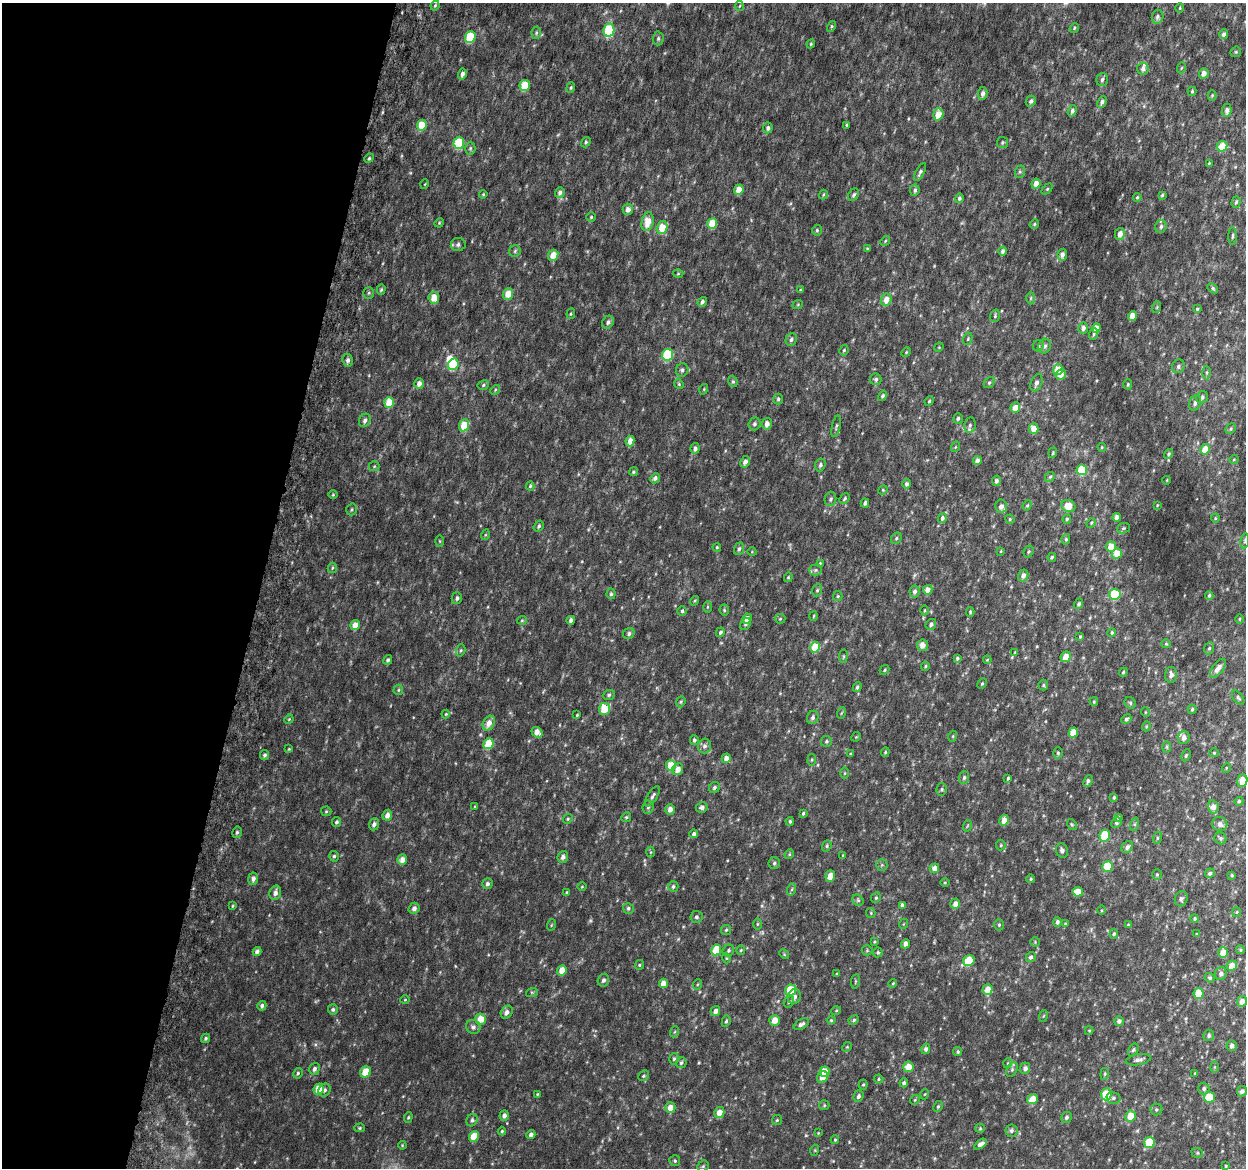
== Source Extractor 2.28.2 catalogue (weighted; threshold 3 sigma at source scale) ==
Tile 9 of 4 x 4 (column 1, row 3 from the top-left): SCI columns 50-1293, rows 1474-2639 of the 5084 x 5337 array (HDU 1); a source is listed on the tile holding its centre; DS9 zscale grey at full resolution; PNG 1248 x 1170 px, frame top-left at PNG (2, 3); each listed source drawn as its Kron ellipse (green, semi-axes under 4 px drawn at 4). Shown black and unused: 21% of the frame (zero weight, under 6 of 12 exposures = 5% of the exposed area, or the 3 px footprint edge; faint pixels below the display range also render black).
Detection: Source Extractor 2.28.2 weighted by HDU 2 'WHT'; one run over the whole footprint, this tile lists its part. Background 0.00174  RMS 0.0014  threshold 0.00566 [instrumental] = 3 sigma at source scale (4.09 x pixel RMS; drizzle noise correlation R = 1.36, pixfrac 0.8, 0.0396/0.0396 arcsec/px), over >= 5 px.
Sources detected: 482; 3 too faint to see at this stretch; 1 inside a brighter object's white glare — neither listed nor drawn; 3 inside a brighter listed object's ellipse — not listed separately; the other 475 listed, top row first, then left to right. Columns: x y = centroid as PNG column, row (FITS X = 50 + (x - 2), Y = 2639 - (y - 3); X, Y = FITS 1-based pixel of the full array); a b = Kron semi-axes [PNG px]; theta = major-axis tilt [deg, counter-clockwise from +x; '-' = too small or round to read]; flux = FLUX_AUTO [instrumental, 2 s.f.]
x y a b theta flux
435 5 5 3 - 0.16
740 6 5 3 - 0.13
1180 8 5 4 - 0.14
1158 17 7 5 77 0.35
831 26 5 4 - 0.16
1074 28 5 4 - 0.15
609 30 6 5 - 6.3
536 33 6 4 79 0.2
1224 34 5 4 - 0.39
470 37 6 5 - 4.6
658 38 7 5 87 0.26
811 44 4 4 - 0.13
1236 52 5 5 - 0.16
1181 68 5 3 - 0.12
1143 69 6 6 - 0.46
1204 73 5 5 - 0.85
462 74 6 4 75 0.51
1102 79 7 5 71 0.34
525 85 6 5 - 2.6
571 88 5 4 - 0.18
1192 91 4 3 - 0.18
983 93 6 4 81 0.45
1212 95 5 4 - 0.14
1031 101 6 4 63 0.35
1102 102 6 4 62 0.35
1227 110 6 5 - 0.47
1072 111 6 4 68 0.35
938 114 6 5 - 1.7
422 125 5 5 - 2.3
847 125 4 3 - 0.14
768 128 5 5 - 0.31
586 142 5 4 - 0.21
459 143 6 5 - 4.6
1002 143 5 5 - 0.22
1222 146 5 5 - 2.1
470 148 7 5 88 0.21
369 158 5 4 - 0.18
1209 163 3 2 - 0.11
920 172 10 4 63 0.34
1020 172 6 5 - 0.19
425 184 5 3 - 0.092
1036 184 5 4 - 0.87
1047 189 6 4 45 0.17
739 190 5 4 - 1.4
915 190 5 5 - 0.31
560 193 5 4 - 0.46
483 194 4 3 - 0.12
823 194 5 3 - 0.14
854 195 7 5 56 0.27
1162 195 4 4 - 0.16
1137 197 4 3 - 0.17
959 198 5 4 - 0.3
1236 202 6 4 73 0.22
628 209 5 5 - 0.67
591 217 5 4 - 0.18
648 222 9 6 78 1.8
439 223 5 4 - 0.12
712 224 5 5 - 2.6
1034 224 5 4 - 0.15
662 227 7 5 75 2
1161 227 6 5 - 0.31
817 230 5 4 - 0.19
1120 234 6 5 - 0.77
1233 236 9 3 89 0.19
885 241 5 4 - 0.15
458 244 7 6 - 0.37
867 249 4 3 - 0.11
515 251 6 5 - 0.22
1003 251 4 4 - 0.28
553 255 6 5 - 1.4
1062 255 6 5 - 0.45
678 274 5 3 - 0.11
1213 288 6 4 -41 0.2
381 290 5 4 - 0.19
800 290 4 3 - 0.11
369 293 6 5 - 0.18
508 294 6 5 - 1.4
434 298 6 5 - 1.6
1031 298 6 4 88 0.18
886 300 6 5 - 1
702 302 5 4 - 0.31
798 304 5 3 - 0.11
1157 307 6 3 72 0.13
1197 309 3 3 - 0.16
571 314 5 4 - 0.15
995 316 6 4 72 0.18
1132 316 5 4 - 1.6
608 322 7 5 54 0.35
1083 328 5 5 - 0.43
1096 328 5 4 - 1.1
1094 334 6 3 68 0.19
791 339 6 5 - 0.35
968 339 6 4 70 0.15
1038 346 6 5 - 0.24
1045 346 7 6 - 0.4
939 347 5 4 - 0.11
844 350 5 4 - 0.17
906 352 5 4 - 0.14
668 355 6 5 - 7.3
348 360 6 5 - 0.4
453 364 6 5 - 3.7
1178 366 7 6 - 0.33
1058 369 5 5 - 2
682 370 7 6 - 0.33
1207 372 7 3 89 0.2
1061 374 5 5 - 0.87
876 379 6 5 - 0.29
733 381 6 4 -69 0.17
989 382 6 4 49 0.21
419 383 5 4 - 0.62
1036 383 9 5 69 0.43
679 384 5 4 - 0.14
1128 384 5 4 - 0.16
483 385 6 4 26 0.21
704 389 5 3 - 0.11
495 390 5 4 - 0.16
883 396 5 4 - 0.23
1202 397 6 5 - 0.35
778 399 5 4 - 0.23
929 401 5 4 - 0.17
389 402 5 5 - 2.3
1195 403 8 5 71 0.46
1015 408 5 4 - 1.1
958 418 5 4 - 0.22
365 420 7 5 62 0.39
754 424 6 6 - 0.29
767 424 6 5 - 0.73
464 425 6 5 - 2.7
970 425 8 5 80 0.3
836 426 11 3 77 0.21
1034 429 5 5 - 1.2
1231 429 5 4 - 0.19
630 441 5 4 - 1
955 447 5 3 - 0.12
1102 447 4 4 - 0.12
695 448 5 4 - 0.35
1205 449 5 5 - 1.6
1053 453 5 4 - 0.16
1169 454 5 3 - 0.18
1234 459 5 3 - 0.1
977 461 4 4 - 0.6
745 462 6 4 62 0.48
820 465 6 5 - 0.3
374 466 5 5 - 0.17
1082 470 5 5 - 4.3
633 472 5 4 - 0.18
1050 477 5 4 - 0.21
655 478 5 4 - 0.32
1167 480 4 2 - 0.082
996 481 5 4 - 0.33
907 484 5 4 - 0.32
530 486 4 4 - 0.17
883 490 5 4 - 0.14
333 495 5 3 - 0.11
845 498 6 4 48 0.22
830 499 7 6 - 0.3
865 503 5 4 - 0.31
1027 505 5 4 - 0.16
1157 505 3 2 - 0.08
1001 506 7 6 - 0.61
1068 506 7 6 - 1.8
352 509 6 5 - 0.2
1117 517 4 4 - 0.56
942 518 5 4 - 0.39
1215 518 4 4 - 0.13
1010 519 5 4 - 0.15
1067 519 5 4 - 0.18
1091 523 5 4 - 0.15
539 526 6 4 54 0.25
1123 528 6 5 - 0.2
485 535 5 3 - 0.13
896 538 6 5 - 0.21
1066 539 5 4 - 0.2
440 541 6 4 -88 0.14
1245 541 7 3 82 0.16
1111 546 5 5 - 1.7
717 547 4 4 - 0.12
739 549 6 5 - 0.29
1001 551 4 3 - 0.098
1029 551 6 4 69 0.18
752 552 4 3 - 0.093
1117 553 5 5 - 1.5
1052 557 4 3 - 0.18
820 563 3 3 - 0.1
332 568 5 4 - 0.16
815 570 6 5 - 0.23
1023 575 6 5 - 0.59
788 577 5 4 - 0.14
817 590 6 5 - 0.21
928 590 5 4 - 0.89
915 592 6 5 - 0.37
611 594 5 4 - 0.2
1115 594 5 5 - 5.5
1209 595 4 3 - 0.19
838 596 5 4 - 0.15
457 598 6 5 - 0.31
695 601 5 3 - 0.14
1079 604 5 4 - 0.25
707 607 6 4 89 0.17
724 610 5 5 - 0.16
924 610 5 3 - 0.13
682 611 5 4 - 0.21
970 612 5 4 - 0.13
814 616 5 3 - 0.11
747 619 5 4 - 1
780 619 5 5 - 0.16
1239 619 5 3 - 0.099
522 620 5 4 - 0.14
571 620 4 4 - 0.46
745 624 6 5 - 0.24
931 624 6 5 - 0.33
355 625 5 4 - 1.1
720 632 5 4 - 0.29
1112 633 4 4 - 0.17
629 634 6 5 - 0.31
1080 637 4 3 - 0.12
1166 644 5 4 - 0.16
922 645 6 5 - 0.89
815 647 5 5 - 2.9
1209 648 6 4 67 0.2
461 650 6 4 72 0.19
1015 652 3 3 - 0.1
843 656 7 3 82 0.15
1065 657 5 4 - 1.3
957 658 3 3 - 0.2
388 660 5 4 - 0.3
987 660 4 3 - 0.1
925 666 4 3 - 0.14
1218 668 11 5 54 0.86
885 670 5 4 - 0.16
1123 672 4 3 - 0.15
1171 675 8 6 87 0.57
982 684 5 4 - 0.18
1043 685 5 4 - 0.16
857 687 5 4 - 0.22
398 690 5 4 - 0.17
609 695 6 5 - 0.23
1238 698 8 4 -52 0.21
1094 701 4 4 - 0.13
681 702 6 4 69 0.17
1130 703 6 5 - 0.21
605 709 6 5 - 3
1192 709 5 3 - 0.16
1145 712 5 3 - 0.096
841 713 6 3 70 0.13
446 714 4 4 - 0.12
577 715 3 3 - 0.12
813 717 7 5 68 0.3
289 719 5 3 - 0.11
1126 719 5 4 - 0.24
489 723 8 5 61 1
1146 726 5 4 - 0.14
537 732 6 5 - 1
1073 732 5 4 - 2.1
953 736 5 3 - 0.13
856 737 5 4 - 0.12
1184 738 6 6 - 0.67
694 740 5 4 - 0.28
826 741 5 5 - 0.22
488 744 5 5 - 2.8
705 746 7 6 - 0.42
1167 747 6 4 -90 0.15
289 749 4 4 - 0.11
885 752 5 4 - 0.15
1058 753 6 4 -88 0.18
1214 753 4 4 - 0.13
850 754 4 2 - 0.089
265 755 5 4 - 0.25
1186 755 6 3 64 0.15
726 758 5 4 - 0.76
812 760 6 3 81 0.13
671 765 5 5 - 2.2
1226 768 5 3 - 0.096
678 769 6 5 - 0.81
845 773 6 4 90 0.15
964 778 6 5 - 0.3
1008 778 4 3 - 0.18
1088 781 6 4 64 0.3
1242 781 6 5 - 1.8
714 787 6 5 - 0.29
942 789 6 5 - 0.21
652 796 11 4 57 0.37
1114 797 4 3 - 0.19
1239 801 4 4 - 0.18
475 807 4 3 - 0.12
648 807 6 5 - 0.28
702 807 6 5 - 0.43
1213 807 6 5 - 0.99
670 809 5 4 - 0.68
326 811 5 5 - 0.16
803 813 4 3 - 0.17
387 815 5 4 - 0.72
626 817 5 4 - 0.16
1118 817 4 4 - 0.19
568 819 5 4 - 0.16
1004 820 5 4 - 1.1
790 821 4 3 - 0.19
337 822 5 4 - 0.26
1116 822 6 4 47 0.26
374 824 6 5 - 0.44
1072 824 6 4 -54 0.14
1135 824 7 4 71 0.21
1220 824 8 7 - 0.63
967 826 6 3 71 0.12
237 832 6 4 76 0.25
694 834 4 4 - 0.35
1105 836 6 5 - 4.5
1157 838 6 4 72 0.15
1220 838 6 5 - 0.25
1001 845 5 5 - 0.16
827 846 6 4 70 0.18
1127 847 6 5 - 0.42
1062 850 7 6 - 0.4
651 852 5 3 - 0.13
789 854 5 4 - 0.14
843 855 4 3 - 0.11
334 856 5 4 - 0.21
563 857 6 5 - 0.47
402 860 5 4 - 0.8
774 863 6 5 - 0.23
882 865 6 5 - 0.21
1107 867 5 5 - 3.7
934 868 5 4 - 0.76
1210 873 5 4 - 0.3
1157 875 5 4 - 0.16
1232 875 3 2 - 0.11
830 876 6 4 69 1.2
253 879 6 5 - 0.5
1031 879 4 3 - 0.17
945 882 5 3 - 0.11
487 884 5 5 - 0.32
582 887 5 3 - 0.1
673 887 5 5 - 0.24
792 889 6 4 71 0.17
567 892 4 3 - 0.18
1078 892 5 5 - 1.3
275 893 7 5 75 0.53
876 898 5 4 - 0.19
1181 899 8 6 73 0.29
858 900 6 5 - 0.2
955 904 5 4 - 0.68
902 905 4 4 - 0.3
233 906 4 3 - 0.13
414 908 6 5 - 0.51
628 908 5 5 - 0.25
1101 910 5 3 - 0.12
1237 912 5 3 - 0.12
871 913 5 4 - 0.14
696 917 6 6 - 0.29
1195 919 4 4 - 0.19
1057 922 5 4 - 0.33
757 924 5 4 - 0.14
903 924 5 3 - 0.1
1065 924 4 4 - 0.12
551 925 6 3 71 0.12
999 925 5 5 - 0.19
1128 925 4 4 - 0.13
726 930 5 5 - 0.18
1114 934 5 4 - 0.18
1197 934 4 3 - 0.12
874 942 4 3 - 0.13
1035 942 5 5 - 0.15
905 944 5 4 - 0.51
716 950 5 5 - 2.9
741 950 5 4 - 0.13
867 950 5 5 - 0.16
1240 950 4 3 - 0.15
257 951 4 4 - 0.41
728 951 6 5 - 0.25
878 952 5 5 - 0.22
1223 953 5 5 - 1.4
784 954 5 4 - 0.14
1031 957 5 5 - 0.35
726 958 5 3 - 0.12
969 961 6 5 - 3.2
639 965 5 4 - 0.15
1232 966 5 5 - 1.4
562 970 5 4 - 1.3
1221 973 6 6 - 0.45
836 974 3 3 - 0.13
1210 978 5 4 - 0.2
603 980 6 5 - 0.39
855 981 7 3 82 0.14
663 983 5 4 - 1.1
893 983 4 3 - 0.11
698 984 5 3 - 0.13
988 989 5 5 - 1.2
791 990 6 5 - 3.3
532 992 6 4 17 0.16
1199 994 5 5 - 2.7
794 996 7 6 - 0.56
405 1000 4 4 - 0.12
1242 1001 5 5 - 0.88
789 1002 6 5 - 0.23
262 1006 5 4 - 0.34
333 1009 5 5 - 0.24
715 1011 5 4 - 0.66
836 1011 5 3 - 0.11
507 1012 7 5 55 0.54
1043 1016 6 3 70 0.13
481 1019 5 5 - 1.6
775 1020 5 5 - 1.2
831 1020 4 4 - 0.14
854 1020 5 3 - 0.18
726 1021 5 4 - 0.17
1119 1021 5 5 - 0.4
801 1024 8 4 28 0.39
473 1027 7 6 - 0.43
1089 1031 4 4 - 0.14
674 1032 5 3 - 0.14
1209 1035 6 5 - 0.29
206 1038 5 4 - 0.23
1232 1046 5 5 - 0.49
847 1047 5 4 - 0.15
926 1049 5 4 - 0.37
1133 1050 7 4 58 0.19
958 1051 4 4 - 0.19
674 1059 6 4 74 0.21
1138 1060 13 5 10 0.44
681 1063 5 5 - 0.24
1008 1063 5 3 - 0.11
908 1067 5 5 - 1.4
1214 1067 6 4 89 0.16
1025 1068 6 5 - 0.49
314 1069 6 5 - 0.41
1012 1069 8 5 64 0.27
365 1072 6 5 - 2.1
825 1072 5 5 - 1.6
298 1073 5 4 - 0.22
1195 1073 3 2 - 0.11
1105 1074 6 4 83 0.16
644 1076 6 5 - 0.18
822 1077 6 5 - 1.2
878 1079 5 4 - 0.16
904 1083 4 4 - 0.3
863 1085 5 4 - 0.15
318 1089 5 5 - 1.8
1204 1089 6 5 - 0.26
325 1090 7 6 - 0.38
1242 1091 5 5 - 0.49
537 1094 4 3 - 0.1
925 1094 5 3 - 0.096
1106 1094 6 5 - 3.3
858 1096 6 5 - 0.31
1209 1097 5 5 - 2.7
1113 1098 7 5 -16 0.32
1033 1099 5 4 - 1.7
915 1100 5 4 - 0.14
824 1105 5 5 - 0.15
938 1106 6 4 62 0.17
670 1108 5 5 - 0.98
1156 1110 6 6 - 0.24
719 1113 5 5 - 1.2
504 1115 5 4 - 0.49
1130 1116 5 5 - 1.8
408 1117 5 4 - 0.17
1066 1117 6 5 - 0.3
472 1120 6 5 - 0.29
777 1120 5 5 - 0.19
360 1128 5 4 - 0.17
980 1128 5 4 - 0.16
502 1131 4 4 - 0.15
1011 1131 6 6 - 0.32
818 1133 4 3 - 0.092
531 1135 5 4 - 0.46
474 1137 5 4 - 2.2
835 1140 4 3 - 0.15
1149 1142 5 5 - 4.5
980 1144 7 4 36 0.62
402 1145 4 3 - 0.1
815 1150 5 3 - 0.11
1197 1153 6 5 - 0.18
675 1161 5 5 - 0.2
703 1166 6 5 - 0.21
1226 1166 3 3 - 0.14